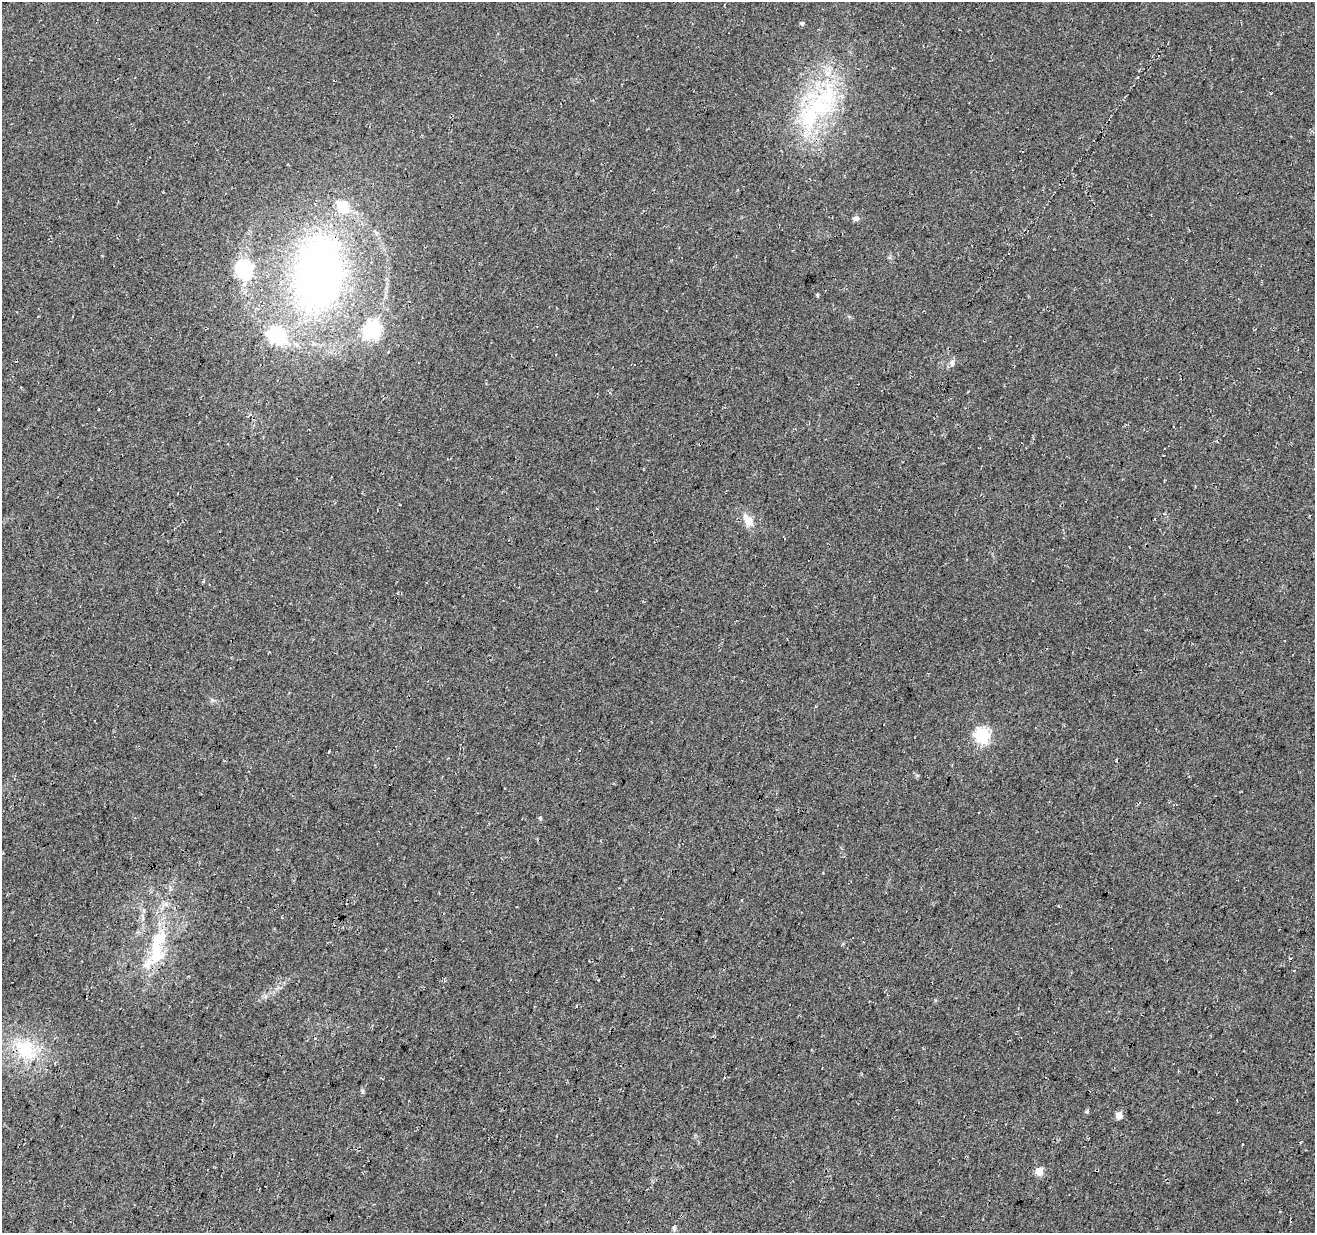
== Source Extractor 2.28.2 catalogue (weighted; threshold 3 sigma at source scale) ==
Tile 7 of 4 x 4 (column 3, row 2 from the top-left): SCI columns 2634-3946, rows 2746-3976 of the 5258 x 5429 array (HDU 1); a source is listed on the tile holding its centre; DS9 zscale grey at full resolution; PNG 1317 x 1235 px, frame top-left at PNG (2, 2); no overlay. Shown black and unused: <1% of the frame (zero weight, under 3 of 4 exposures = <1% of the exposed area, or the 3 px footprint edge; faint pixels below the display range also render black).
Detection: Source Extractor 2.28.2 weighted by HDU 2 'WHT'; one run over the whole footprint, this tile lists its part. Background 0.0339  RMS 0.0092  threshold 0.0414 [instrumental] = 3 sigma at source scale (4.5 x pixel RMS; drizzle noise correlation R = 1.50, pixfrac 1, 0.0396/0.0396 arcsec/px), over >= 5 px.
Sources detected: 26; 2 inside a brighter object's white glare — not listed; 4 inside a brighter listed object's ellipse — not listed separately; the other 20 listed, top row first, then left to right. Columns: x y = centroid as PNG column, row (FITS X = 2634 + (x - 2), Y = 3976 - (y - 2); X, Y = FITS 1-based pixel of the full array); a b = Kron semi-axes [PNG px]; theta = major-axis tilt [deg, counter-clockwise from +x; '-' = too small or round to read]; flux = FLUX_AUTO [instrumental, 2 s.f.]
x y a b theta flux
802 23 5 4 - 2.3
827 95 53 25 -89 83
342 207 6 6 - 57
856 218 8 6 9 3.3
244 270 7 7 - 240
317 283 54 52 46 330
817 295 5 4 - 1.1
373 330 7 7 - 220
276 335 8 6 -42 220
952 362 7 6 - 3.5
748 521 18 10 -55 12
982 736 7 7 - 150
540 818 5 4 - 1.5
156 952 31 19 -85 38
599 979 3 3 - 2.4
25 1050 33 24 -54 49
1087 1111 5 5 - 1.2
1119 1115 6 5 - 9.2
1039 1171 5 5 - 24
674 1228 6 5 - 1.9
Overlapping masked pixels (flux is a lower limit): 1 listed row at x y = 25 1050
Unlisted compact peaks at least as high as the median listed source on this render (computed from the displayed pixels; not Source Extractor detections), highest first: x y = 362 1091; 212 700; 935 1000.